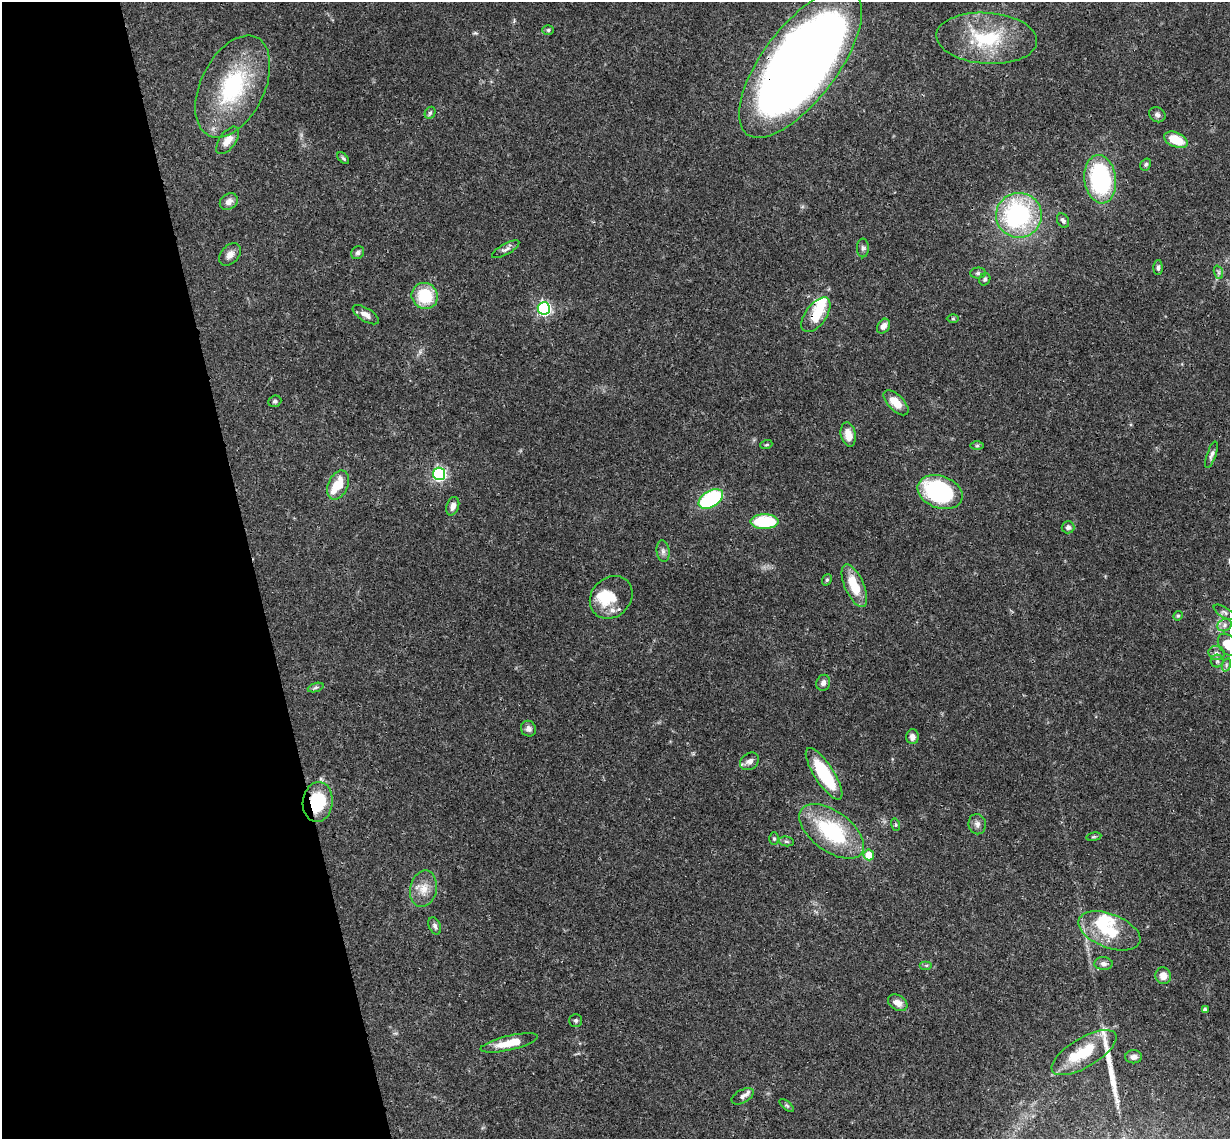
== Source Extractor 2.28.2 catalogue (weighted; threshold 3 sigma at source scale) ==
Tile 5 of 4 x 4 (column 1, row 2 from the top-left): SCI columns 59-1286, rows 2539-3675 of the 5027 x 4964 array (HDU 1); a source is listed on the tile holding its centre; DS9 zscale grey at full resolution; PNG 1232 x 1141 px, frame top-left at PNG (2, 2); each listed source drawn as its Kron ellipse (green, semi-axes under 4 px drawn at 4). Shown black and unused: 21% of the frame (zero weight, under 3 of 4 exposures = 6% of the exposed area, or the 3 px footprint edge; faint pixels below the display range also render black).
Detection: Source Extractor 2.28.2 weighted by HDU 2 'WHT'; one run over the whole footprint, this tile lists its part. Background 0.0431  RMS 0.0028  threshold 0.0128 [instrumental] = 3 sigma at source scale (4.5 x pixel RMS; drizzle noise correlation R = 1.50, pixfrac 1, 0.05/0.05 arcsec/px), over >= 5 px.
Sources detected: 88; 4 inside a brighter object's white glare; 1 long thin detection or spike segment (spike, bleed or trail) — neither listed nor drawn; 3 inside a brighter listed object's ellipse — not listed separately; the other 80 listed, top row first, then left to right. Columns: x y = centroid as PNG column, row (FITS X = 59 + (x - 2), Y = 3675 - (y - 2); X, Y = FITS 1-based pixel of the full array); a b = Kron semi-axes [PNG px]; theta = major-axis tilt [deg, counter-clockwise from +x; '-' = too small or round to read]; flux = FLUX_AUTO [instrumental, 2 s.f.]
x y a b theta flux
548 30 6 5 - 0.49
987 38 50 25 -4 19
800 63 89 37 53 370
233 86 54 32 64 28
430 113 6 5 - 0.51
1157 115 8 7 - 1
228 140 16 8 54 2.8
1176 140 12 7 -24 7.4
343 158 7 4 -45 0.47
1146 164 6 5 - 0.47
1100 179 24 16 -83 34
229 202 10 7 34 1.6
1019 215 23 22 - 41
1063 221 8 5 -58 0.82
863 248 9 6 -89 0.74
506 249 15 5 29 1
358 253 7 6 - 0.73
230 254 13 8 47 1.8
1158 267 7 4 90 0.63
1218 272 7 4 -71 0.59
978 273 8 5 0 0.61
985 279 6 5 - 0.62
425 296 13 13 - 11
544 308 6 6 - 61
366 315 15 6 -32 1.9
816 315 20 10 54 7.9
953 319 6 4 0 0.35
883 326 8 6 57 1.7
275 401 7 5 22 0.56
896 403 16 7 -45 4.7
848 435 12 7 -78 3.1
766 445 6 4 19 0.36
977 446 6 4 0 0.45
1211 455 14 4 71 0.91
439 474 6 6 - 58
338 485 15 9 65 6.7
940 492 23 16 -20 33
711 499 13 8 32 27
453 506 9 6 73 1.4
764 522 14 7 0 15
1068 527 6 6 - 1.1
663 551 11 6 -83 0.99
827 580 6 4 68 0.43
854 586 23 9 -66 7.8
611 597 23 19 46 6.6
1224 612 12 5 -31 0.7
1178 616 5 4 - 0.37
1224 625 7 6 - 0.86
1228 645 12 8 -54 4.8
1217 653 8 7 - 1.1
1217 661 6 6 - 0.7
1226 665 7 4 72 0.5
823 683 8 7 - 1.2
316 687 8 3 19 0.55
528 729 8 7 - 1.2
912 737 7 6 - 1.5
749 761 10 8 38 1.4
824 774 30 10 -57 18
318 802 20 15 83 14
977 824 10 8 -80 1.3
896 825 6 4 -74 0.44
832 831 37 20 -36 25
1094 837 7 3 9 0.38
774 839 6 5 - 0.53
786 841 7 5 -5 0.6
869 855 5 5 - 4.7
423 889 18 13 78 4
435 926 9 5 -65 0.78
1109 931 32 17 -21 11
1103 964 9 6 -3 1.1
926 965 6 4 0 0.45
1163 976 8 7 - 2.4
898 1003 10 7 -30 2
1205 1010 4 4 - 1
576 1020 6 6 - 0.65
509 1043 29 7 13 6.2
1084 1053 37 14 30 12
1134 1057 8 6 1 1.4
743 1096 12 6 28 1.3
787 1105 9 4 -39 0.49
Overlapping masked pixels (flux is a lower limit): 3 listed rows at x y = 800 63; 816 315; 318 802
Isophote crosses this tile's border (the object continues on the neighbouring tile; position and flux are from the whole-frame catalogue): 1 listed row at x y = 1228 645